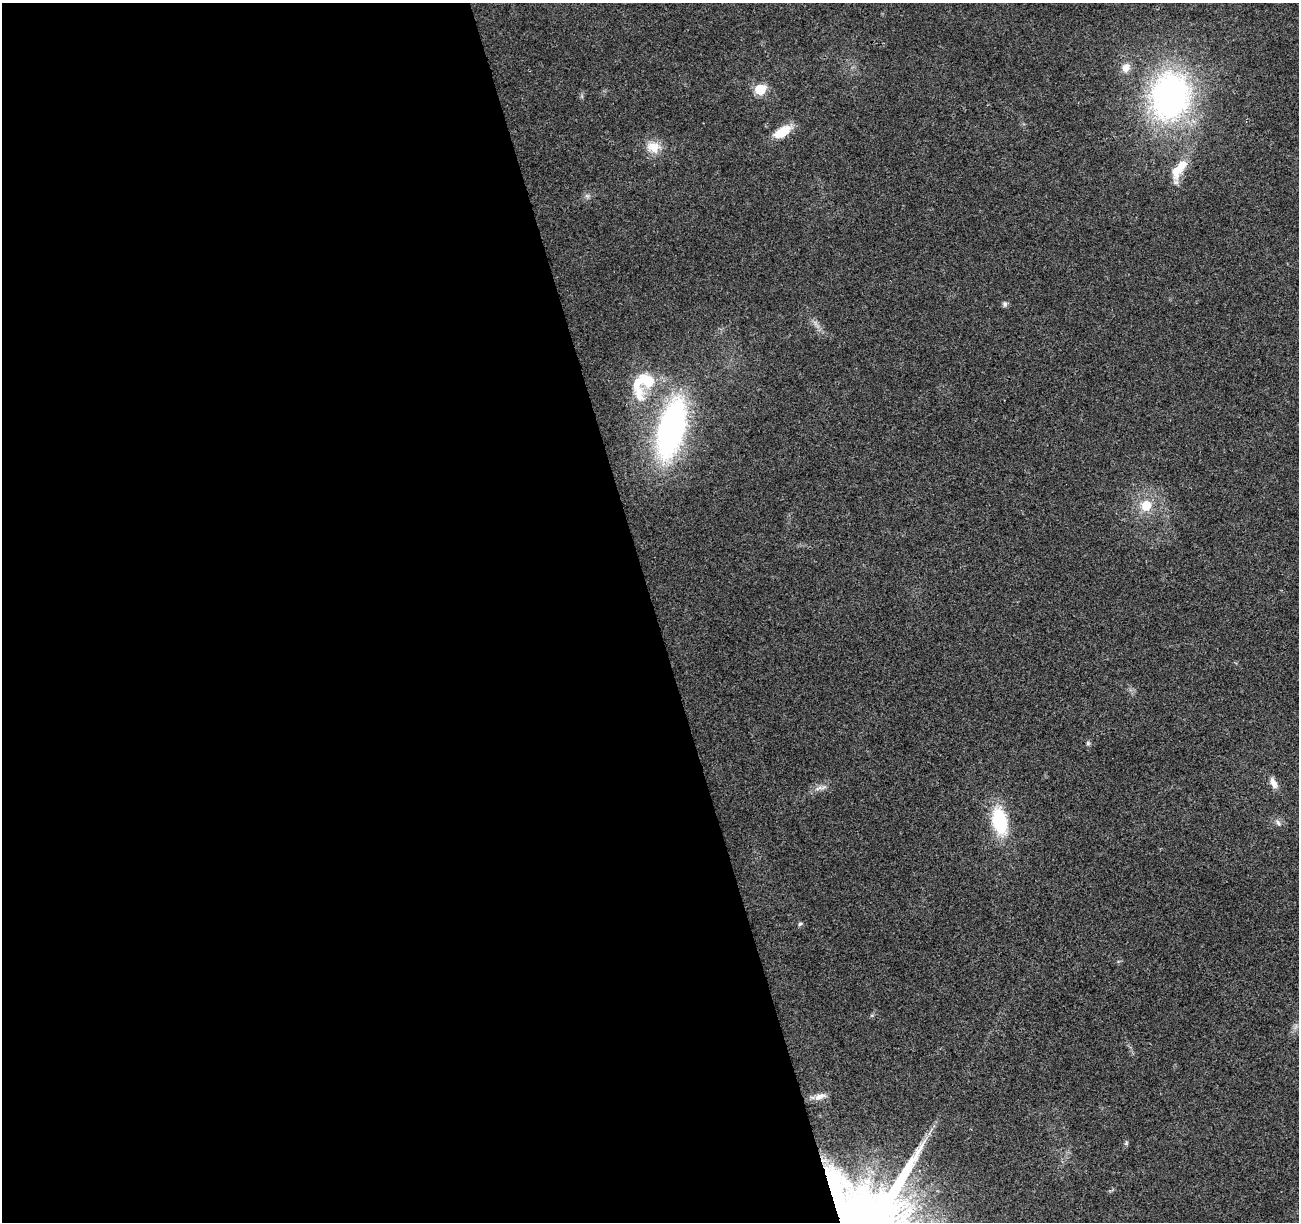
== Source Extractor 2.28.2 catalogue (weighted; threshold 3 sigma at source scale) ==
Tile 9 of 4 x 4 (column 1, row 3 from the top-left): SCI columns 56-1352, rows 1289-2508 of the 5300 x 5068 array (HDU 1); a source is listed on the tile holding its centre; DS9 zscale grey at full resolution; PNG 1301 x 1224 px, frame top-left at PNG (2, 3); no overlay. Shown black and unused: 50% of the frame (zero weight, under 3 of 4 exposures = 5% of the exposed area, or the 3 px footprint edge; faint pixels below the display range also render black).
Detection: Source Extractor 2.28.2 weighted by HDU 2 'WHT'; one run over the whole footprint, this tile lists its part. Background 0.0184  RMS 0.0029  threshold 0.0132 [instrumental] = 3 sigma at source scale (4.5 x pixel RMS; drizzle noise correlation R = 1.50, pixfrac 1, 0.0396/0.0396 arcsec/px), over >= 5 px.
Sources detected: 22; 3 inside a brighter listed object's ellipse — not listed separately; the other 19 listed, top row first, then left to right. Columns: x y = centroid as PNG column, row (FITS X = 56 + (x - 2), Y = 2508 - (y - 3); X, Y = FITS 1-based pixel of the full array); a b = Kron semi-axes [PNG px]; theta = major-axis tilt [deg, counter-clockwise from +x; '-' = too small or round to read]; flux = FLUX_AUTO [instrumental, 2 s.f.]
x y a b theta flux
1126 67 11 9 62 2.6
760 89 6 6 - 20
1170 96 49 38 80 87
782 132 21 10 31 6.7
653 147 19 15 -9 4.8
1182 165 18 12 61 4.4
587 196 7 4 18 0.63
1005 304 7 6 - 0.77
647 380 27 18 -35 9.9
671 429 50 21 76 94
1146 506 9 9 - 6.2
1088 743 6 5 - 0.5
1273 783 15 7 -65 2.2
819 788 14 5 11 1.4
1000 821 27 14 -78 19
1278 823 9 6 -61 1
800 924 6 5 - 0.46
820 1097 17 8 20 2.7
1126 1143 7 4 66 0.5